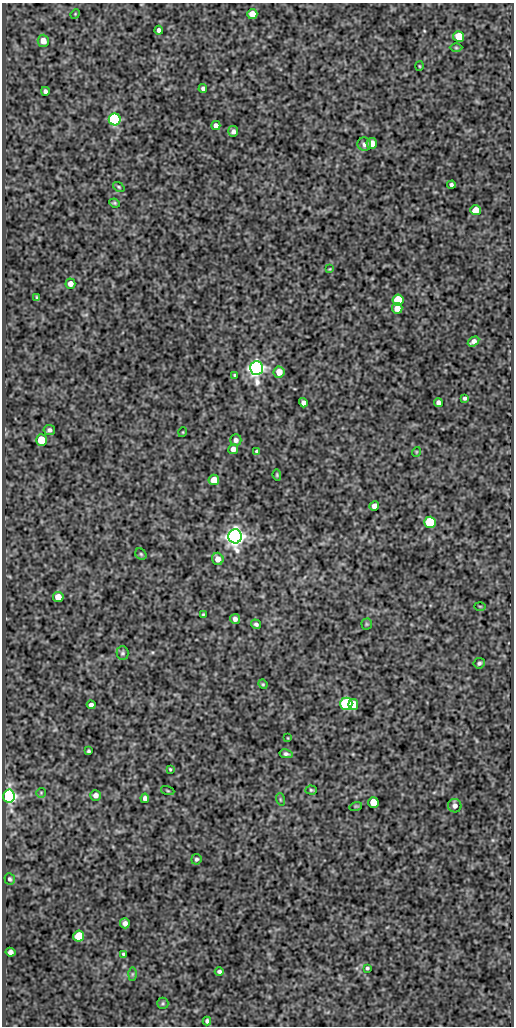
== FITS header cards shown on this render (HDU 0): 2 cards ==
NAXIS1  =                  512
NAXIS2  =                 1024

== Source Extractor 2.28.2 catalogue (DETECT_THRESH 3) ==
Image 512 x 1024 px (HDU 0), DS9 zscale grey, 1 PNG px = 1 image px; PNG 516 x 1028 px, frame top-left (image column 1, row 1024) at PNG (2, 3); each listed source drawn as its Kron ellipse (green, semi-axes under 4 px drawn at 4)
Background 94.7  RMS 0.53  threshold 1.59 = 3 sigma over >= 5 px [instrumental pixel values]
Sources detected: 81; all 81 listed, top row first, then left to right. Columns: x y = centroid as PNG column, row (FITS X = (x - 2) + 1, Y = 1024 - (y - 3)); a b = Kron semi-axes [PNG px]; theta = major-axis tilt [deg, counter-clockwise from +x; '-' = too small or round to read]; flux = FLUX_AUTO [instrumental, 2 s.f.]
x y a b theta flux
75 14 5 4 - 32
252 14 5 5 - 450
159 30 4 4 - 98
459 36 5 5 - 920
43 41 6 5 - 370
456 48 6 4 -1 45
419 66 5 3 - 32
203 89 4 4 - 98
45 91 4 4 - 110
115 119 6 6 - 6700
216 125 4 4 - 150
233 131 5 5 - 120
372 143 5 5 - 340
364 144 7 6 - 130
451 185 4 3 - 85
119 187 6 4 -37 50
114 203 5 3 - 50
476 210 5 5 - 510
330 269 4 4 - 29
70 284 5 5 - 230
37 298 4 2 - 41
398 300 5 5 - 1400
397 308 5 5 - 330
474 341 6 4 33 160
256 368 7 6 - 18000
279 372 5 5 - 370
235 375 3 3 - 52
465 398 4 3 - 71
303 403 5 4 - 150
438 403 4 4 - 140
49 430 5 5 - 98
183 432 5 3 - 29
41 440 5 5 - 1100
236 440 5 5 - 140
233 449 5 5 - 190
257 451 4 3 - 54
416 452 5 3 - 29
277 475 5 4 - 45
214 480 5 5 - 490
374 506 5 4 - 180
430 522 5 5 - 2900
235 536 7 6 - 23000
141 554 6 5 - 54
218 559 6 6 - 240
58 597 5 5 - 370
480 606 6 3 -1 32
203 614 4 3 - 40
235 619 5 5 - 130
256 624 5 4 - 85
367 624 5 5 - 44
122 653 7 6 - 73
479 663 6 5 - 80
263 684 5 4 - 40
346 704 6 6 - 4600
353 704 5 5 - 610
91 705 4 4 - 140
288 738 3 2 - 23
88 751 4 3 - 54
286 754 6 4 -12 84
170 769 3 3 - 38
311 790 5 4 - 53
168 791 7 3 -19 38
41 793 5 5 - 42
96 795 5 5 - 150
9 796 6 6 - 13000
145 798 5 4 - 130
280 799 6 4 -72 47
373 802 5 5 - 630
356 806 6 4 17 45
455 806 7 6 - 130
196 859 5 5 - 68
10 879 6 5 - 69
125 923 5 5 - 170
79 936 5 5 - 1100
11 952 5 4 - 150
124 954 4 3 - 64
367 968 3 3 - 55
219 971 4 4 - 79
132 974 7 4 89 62
163 1003 6 5 - 55
207 1021 4 4 - 79

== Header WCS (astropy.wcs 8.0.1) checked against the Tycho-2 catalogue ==
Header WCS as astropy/WCSLIB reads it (CRVAL/CRPIX/CD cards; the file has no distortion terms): RA---SIN/DEC--SIN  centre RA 14:01:41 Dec +54:45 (210.42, +54.74 deg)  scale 1 arcsec/px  FOV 8.5' x 17.1'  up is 0 deg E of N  parity normal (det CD < 0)
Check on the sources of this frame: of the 60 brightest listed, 3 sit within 1.5 arcsec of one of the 5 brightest Tycho-2 stars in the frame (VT <= 12.69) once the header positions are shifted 0.10 arcsec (0.09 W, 0.05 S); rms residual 0.29 arcsec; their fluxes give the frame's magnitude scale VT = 22.05 - 2.5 log10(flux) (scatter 0.03 mag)
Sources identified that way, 3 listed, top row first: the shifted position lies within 1.5 arcsec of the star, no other Tycho-2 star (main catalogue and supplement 1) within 3.0 arcsec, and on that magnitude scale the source's flux lands within +1.5 / -3 mag of the star's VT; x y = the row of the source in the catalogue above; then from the Tycho-2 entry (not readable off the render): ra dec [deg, ICRS J2000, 3 dp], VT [Tycho-2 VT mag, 2 dp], TYC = Tycho-2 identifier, HIP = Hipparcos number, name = IAU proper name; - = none
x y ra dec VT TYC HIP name
256 368 210.422 +54.786 11.38 3852-505-1 - -
235 536 210.433 +54.739 11.19 3852-477-1 - -
9 796 210.541 +54.667 11.77 3852-201-1 - -